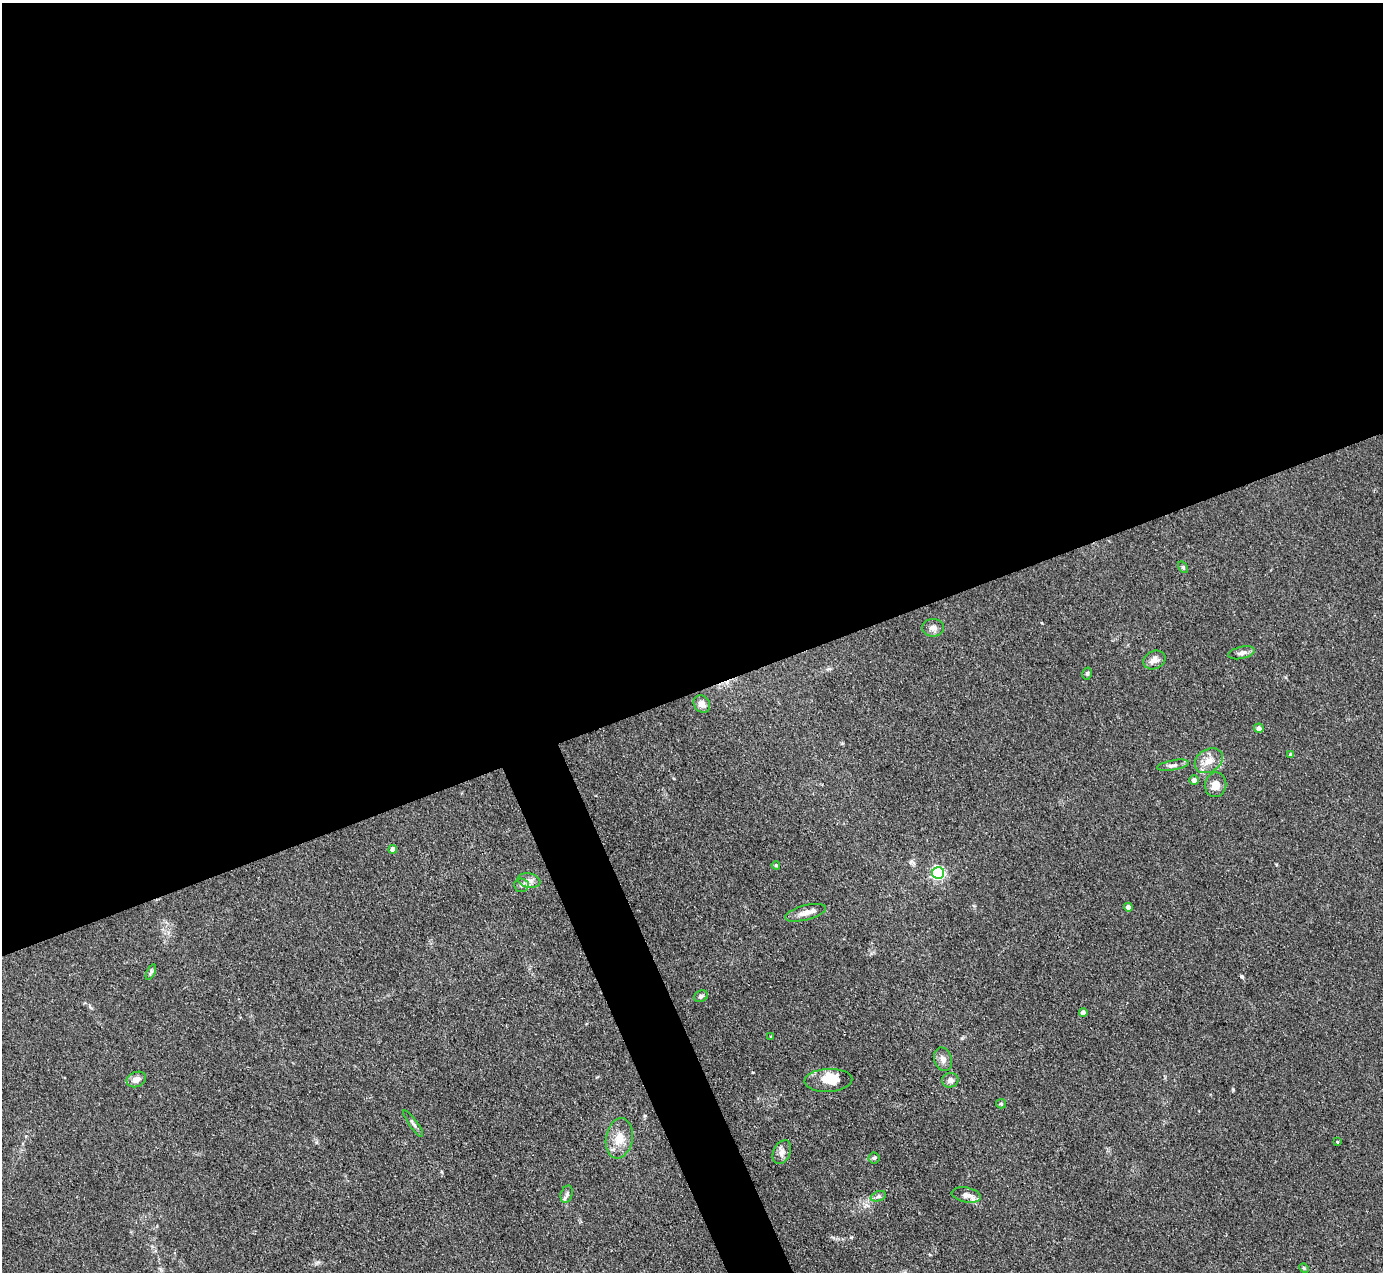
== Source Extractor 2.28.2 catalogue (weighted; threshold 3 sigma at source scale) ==
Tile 2 of 4 x 4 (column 2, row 1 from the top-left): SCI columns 1383-2763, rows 4093-5362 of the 5527 x 5514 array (HDU 1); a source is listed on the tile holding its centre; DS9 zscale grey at full resolution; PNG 1385 x 1274 px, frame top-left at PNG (2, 3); each listed source drawn as its Kron ellipse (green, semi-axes under 4 px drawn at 4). Shown black and unused: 56% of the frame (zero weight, under 3 of 4 exposures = <1% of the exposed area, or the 3 px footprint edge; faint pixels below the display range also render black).
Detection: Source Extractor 2.28.2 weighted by HDU 2 'WHT'; one run over the whole footprint, this tile lists its part. Background 0.0867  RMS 0.0058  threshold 0.0263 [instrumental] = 3 sigma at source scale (4.5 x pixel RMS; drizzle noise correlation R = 1.50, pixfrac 1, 0.05/0.05 arcsec/px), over >= 5 px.
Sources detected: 39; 2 inside a brighter listed object's ellipse — not listed separately; the other 37 listed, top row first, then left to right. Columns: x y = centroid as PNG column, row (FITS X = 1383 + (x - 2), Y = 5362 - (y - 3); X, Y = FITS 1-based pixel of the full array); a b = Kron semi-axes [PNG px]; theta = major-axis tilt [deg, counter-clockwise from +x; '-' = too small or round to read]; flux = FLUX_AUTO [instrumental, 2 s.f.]
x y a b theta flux
1183 567 6 4 -57 0.8
933 628 11 9 0 3.4
1242 653 13 6 12 2.5
1154 660 11 9 25 3.8
1087 674 6 4 75 0.99
702 704 9 7 -53 3.8
1259 728 5 4 - 2.1
1291 754 3 3 - 0.84
1209 761 15 11 33 6.7
1173 765 16 5 10 2.5
1194 780 5 4 - 2.9
1215 785 12 11 - 6
393 849 4 4 - 3.1
776 865 4 3 - 0.74
938 873 6 6 - 110
529 880 11 7 -11 3.1
521 885 7 7 - 2.3
1128 907 4 4 - 2.9
805 913 21 7 15 4.6
151 972 8 4 65 1.1
701 996 7 5 27 1.5
1083 1013 4 4 - 3.8
771 1037 3 3 - 0.63
943 1059 12 9 -74 3.3
136 1079 10 7 22 4.2
828 1080 24 11 3 11
950 1080 8 7 - 3
1001 1104 5 4 - 0.69
413 1124 16 3 -54 1.7
619 1138 20 13 80 10
1337 1142 4 3 - 0.51
782 1152 12 8 65 3.3
874 1158 5 5 - 1
567 1194 9 6 73 1.6
966 1195 15 7 -11 4.1
878 1196 8 5 19 1.3
1304 1268 5 4 - 0.71
Unlisted compact peaks at least as high as the median listed source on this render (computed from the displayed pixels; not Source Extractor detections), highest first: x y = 1241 976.